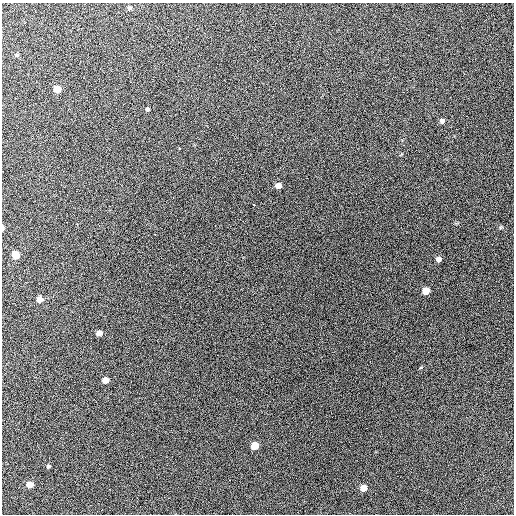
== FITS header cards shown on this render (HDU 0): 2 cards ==
NAXIS1  =                  512 / Axis length
NAXIS2  =                  512 / Axis length

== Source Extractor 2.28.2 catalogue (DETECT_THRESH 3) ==
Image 512 x 512 px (HDU 0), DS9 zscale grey, 1 PNG px = 1 image px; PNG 516 x 516 px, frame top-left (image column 1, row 512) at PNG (2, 3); no overlay
Background 716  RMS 28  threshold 83.4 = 3 sigma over >= 5 px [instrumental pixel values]
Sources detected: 22; all 22 listed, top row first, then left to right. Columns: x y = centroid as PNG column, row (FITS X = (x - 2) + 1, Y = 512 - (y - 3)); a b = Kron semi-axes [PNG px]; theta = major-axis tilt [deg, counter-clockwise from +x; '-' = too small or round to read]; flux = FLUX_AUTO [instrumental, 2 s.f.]
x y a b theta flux
129 8 6 5 - 3900
364 18 3 2 - 1300
16 55 5 5 - 3500
57 89 5 5 - 33000
147 109 5 5 - 3100
442 121 6 5 - 6800
179 148 3 3 - 13000
278 186 5 5 - 13000
254 205 3 2 - 3000
3 228 5 2 - 5800
155 234 3 2 - 2400
16 255 5 5 - 45000
161 258 2 2 - 870
439 259 6 5 - 7700
426 291 5 5 - 35000
40 299 5 5 - 16000
99 333 5 4 - 12000
105 380 5 5 - 20000
255 445 5 5 - 46000
48 466 5 4 - 2500
30 484 5 5 - 24000
363 488 5 5 - 23000
At the frame edge (FLAGS 8, measured only in part): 1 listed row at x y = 3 228